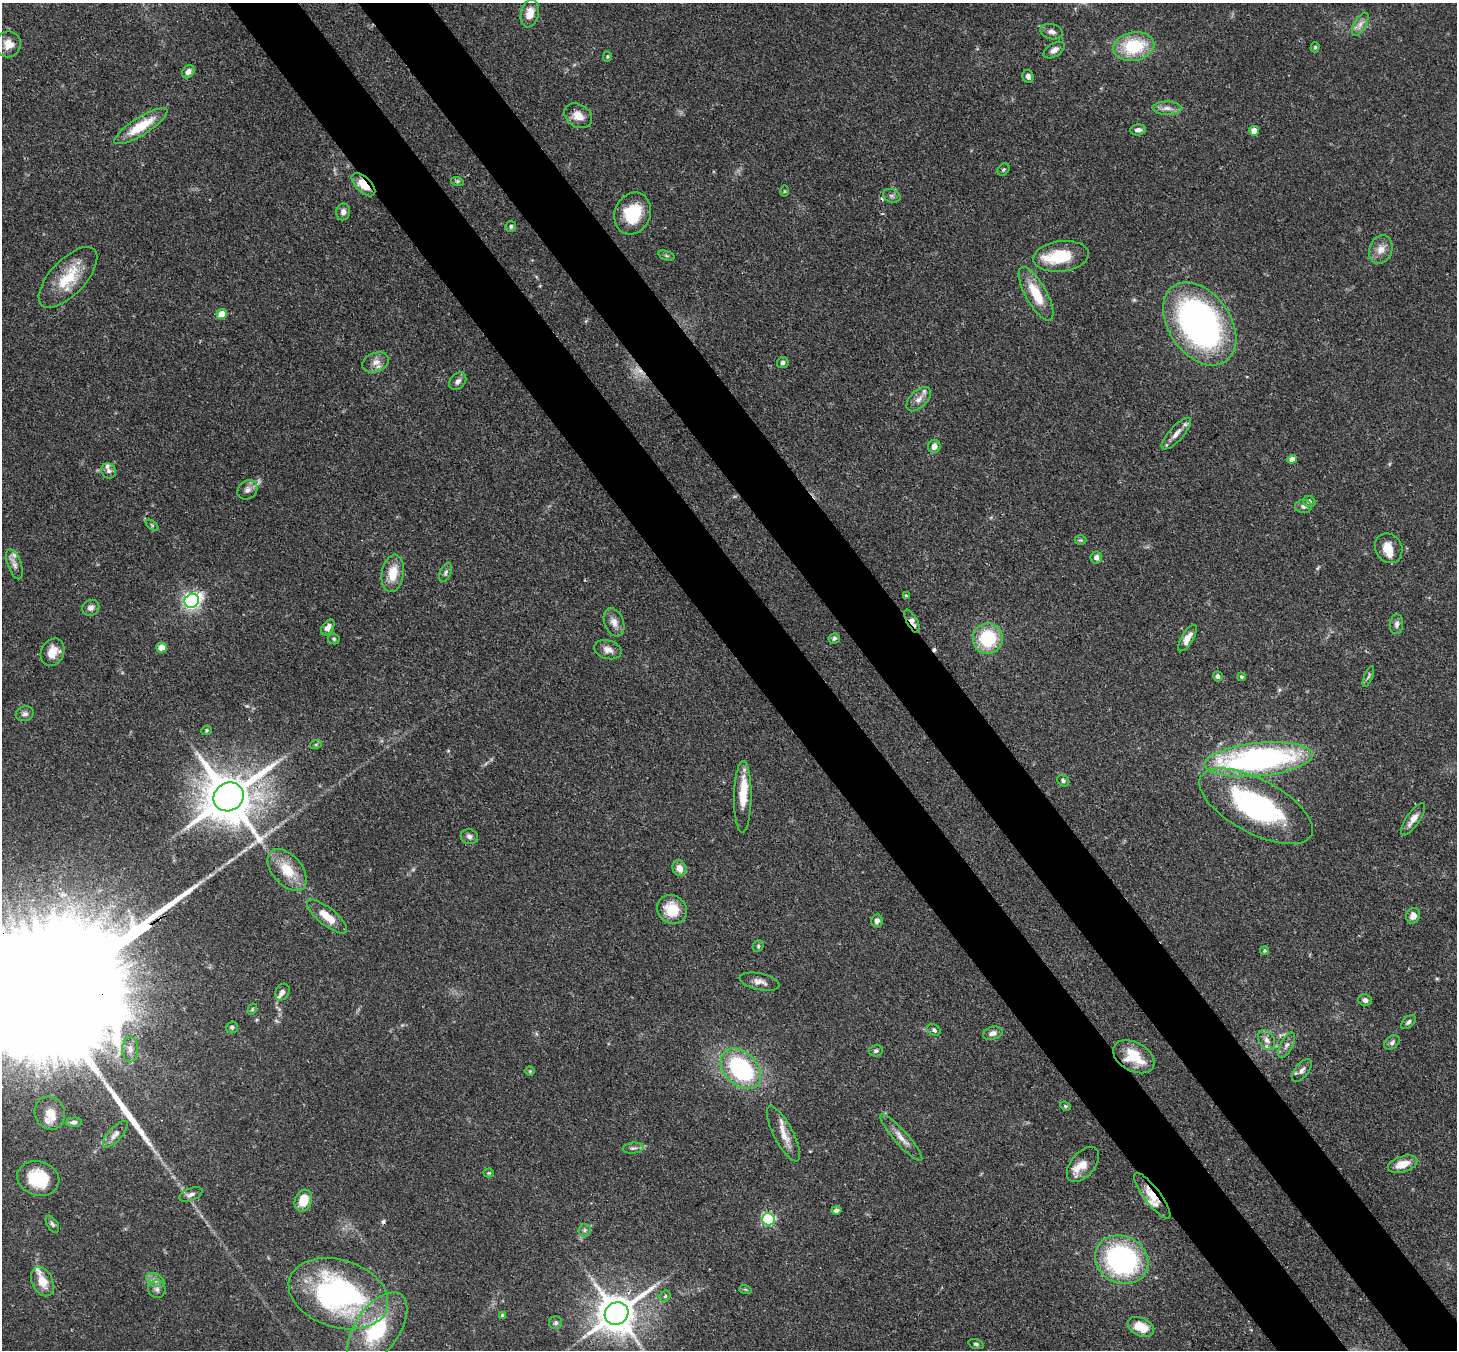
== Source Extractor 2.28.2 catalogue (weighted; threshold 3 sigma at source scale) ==
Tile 6 of 4 x 4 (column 2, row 2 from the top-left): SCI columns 1545-2999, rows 3067-4414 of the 6007 x 5984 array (HDU 1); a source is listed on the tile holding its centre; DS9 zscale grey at full resolution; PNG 1459 x 1352 px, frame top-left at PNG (2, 3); each listed source drawn as its Kron ellipse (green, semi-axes under 4 px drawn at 4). Shown black and unused: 10% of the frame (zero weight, under 3 of 4 exposures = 8% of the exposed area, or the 3 px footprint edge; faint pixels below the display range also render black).
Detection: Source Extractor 2.28.2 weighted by HDU 2 'WHT'; one run over the whole footprint, this tile lists its part. Background 0.117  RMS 0.0042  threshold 0.019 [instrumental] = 3 sigma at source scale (4.5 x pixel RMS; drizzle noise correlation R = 1.50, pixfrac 1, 0.05/0.05 arcsec/px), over >= 5 px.
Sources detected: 147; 3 cosmic-ray / hot-pixel residue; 2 long thin detections or spike segments (spike, bleed or trail) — neither listed nor drawn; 11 inside a brighter listed object's ellipse — not listed separately; the other 131 listed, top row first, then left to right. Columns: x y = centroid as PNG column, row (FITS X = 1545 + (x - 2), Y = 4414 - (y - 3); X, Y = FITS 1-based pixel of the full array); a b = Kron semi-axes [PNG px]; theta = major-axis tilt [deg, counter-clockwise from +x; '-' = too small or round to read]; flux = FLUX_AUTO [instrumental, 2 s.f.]
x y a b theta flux
530 14 14 9 77 5.6
1360 24 13 6 60 2.4
1052 32 11 7 -15 2.1
8 44 13 12 - 4.7
1134 46 21 14 10 23
1315 47 5 4 - 0.65
1054 50 11 6 33 2.2
607 56 5 4 - 0.56
188 72 7 5 50 2.2
1028 76 6 5 - 1.5
1167 108 14 6 0 2.7
578 116 15 11 -32 5
141 126 31 8 32 14
1138 130 8 5 3 1.8
1254 131 5 4 - 4
1003 169 7 5 46 0.79
457 181 6 4 -18 0.7
363 185 15 7 -44 7.4
784 191 6 4 90 0.48
892 196 9 6 -16 1.2
343 212 8 7 - 2.2
633 214 21 18 67 18
511 226 5 5 - 0.85
1381 249 14 11 71 4.1
666 256 8 3 -19 0.67
1061 256 28 15 7 16
68 277 38 17 47 16
1036 294 30 10 -61 12
222 314 5 5 - 7
1200 324 46 31 -55 150
376 362 14 9 20 3.4
783 363 6 5 - 1.1
458 381 10 7 47 2
919 399 15 8 45 3.1
1176 434 20 7 48 3.5
934 446 7 6 - 2.9
1292 459 4 4 - 3.3
109 471 8 7 - 1.5
247 490 11 9 41 2.4
1309 501 6 5 - 1.2
1304 506 8 6 -4 1.5
152 525 7 4 -37 0.56
1080 540 6 5 - 0.58
1389 548 15 13 -59 6
1096 557 6 5 - 2.1
14 564 16 6 -70 2.4
446 572 10 5 66 1.2
393 573 19 11 81 8.8
906 596 4 3 - 0.72
192 601 7 6 - 150
91 608 9 7 30 1.9
912 621 13 5 -60 2.7
614 622 15 9 -69 3.4
1397 624 10 6 84 1.5
328 627 9 5 55 2.4
834 638 6 5 - 1.1
1188 638 15 6 59 4
334 639 6 5 - 0.69
988 639 15 15 - 24
162 648 5 5 - 7.2
608 650 14 9 -18 2.9
53 652 14 11 64 5.9
1218 676 5 4 - 1.1
1368 676 11 4 67 0.85
1241 677 4 4 - 0.65
25 714 9 7 15 1.5
206 730 5 4 - 0.59
316 744 6 4 19 0.68
1259 759 54 16 6 130
1063 781 6 5 - 0.98
229 797 16 14 32 2400
743 797 36 8 89 9.8
1256 806 62 27 -28 74
1413 819 19 6 55 3.7
469 837 9 7 -18 1.7
679 868 8 6 -63 3.8
287 870 24 14 -49 11
672 910 15 14 - 12
327 916 25 8 -39 7.2
1413 916 8 7 - 3.1
877 921 6 5 - 1.7
758 946 6 5 - 0.71
1265 951 4 4 - 0.66
760 982 20 8 -12 3
282 992 9 6 58 1.6
1365 1000 7 5 -21 1.6
252 1009 6 4 61 0.59
1408 1022 9 5 46 1
232 1027 6 6 - 1
934 1030 7 5 -28 1.1
993 1033 10 6 15 2.1
1267 1040 11 7 -57 2.4
1392 1042 8 6 43 1.3
1287 1045 14 6 62 1.8
130 1050 13 8 -90 2.8
876 1051 7 5 11 0.92
1134 1057 22 14 -29 12
741 1069 23 16 -45 52
1302 1070 13 6 52 2
530 1071 5 5 - 0.54
1065 1106 5 4 - 0.53
50 1113 17 15 -68 6.4
74 1122 8 4 3 1.2
115 1134 17 6 47 2.3
783 1134 31 9 -63 6.3
901 1138 30 7 -48 4.4
633 1148 10 5 6 1.2
1083 1164 21 12 50 5.3
1403 1164 15 8 18 6.6
489 1173 5 4 - 0.61
38 1178 21 17 -17 19
191 1194 12 6 22 2
1152 1196 28 8 -53 6.9
303 1201 11 8 71 8.2
836 1210 5 4 - 1.6
768 1219 6 6 - 66
52 1224 9 5 -58 1.1
585 1230 6 6 - 0.94
1122 1260 27 23 -27 73
155 1280 10 6 -27 2
42 1281 16 10 -64 6.8
157 1289 9 8 - 1.9
745 1289 6 4 -18 0.49
338 1294 51 34 -17 100
665 1296 6 5 - 0.71
616 1313 12 11 - 1200
503 1316 4 4 - 1.6
556 1323 6 6 - 1
1141 1327 14 9 -26 9.9
377 1329 42 22 55 33
976 1344 8 4 -15 0.83
Overlapping masked pixels (flux is a lower limit): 8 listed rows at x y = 363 185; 892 196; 912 621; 229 797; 1134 1057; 1152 1196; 338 1294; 616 1313
Isophote crosses this tile's border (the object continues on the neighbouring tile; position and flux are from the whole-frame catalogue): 1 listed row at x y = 377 1329